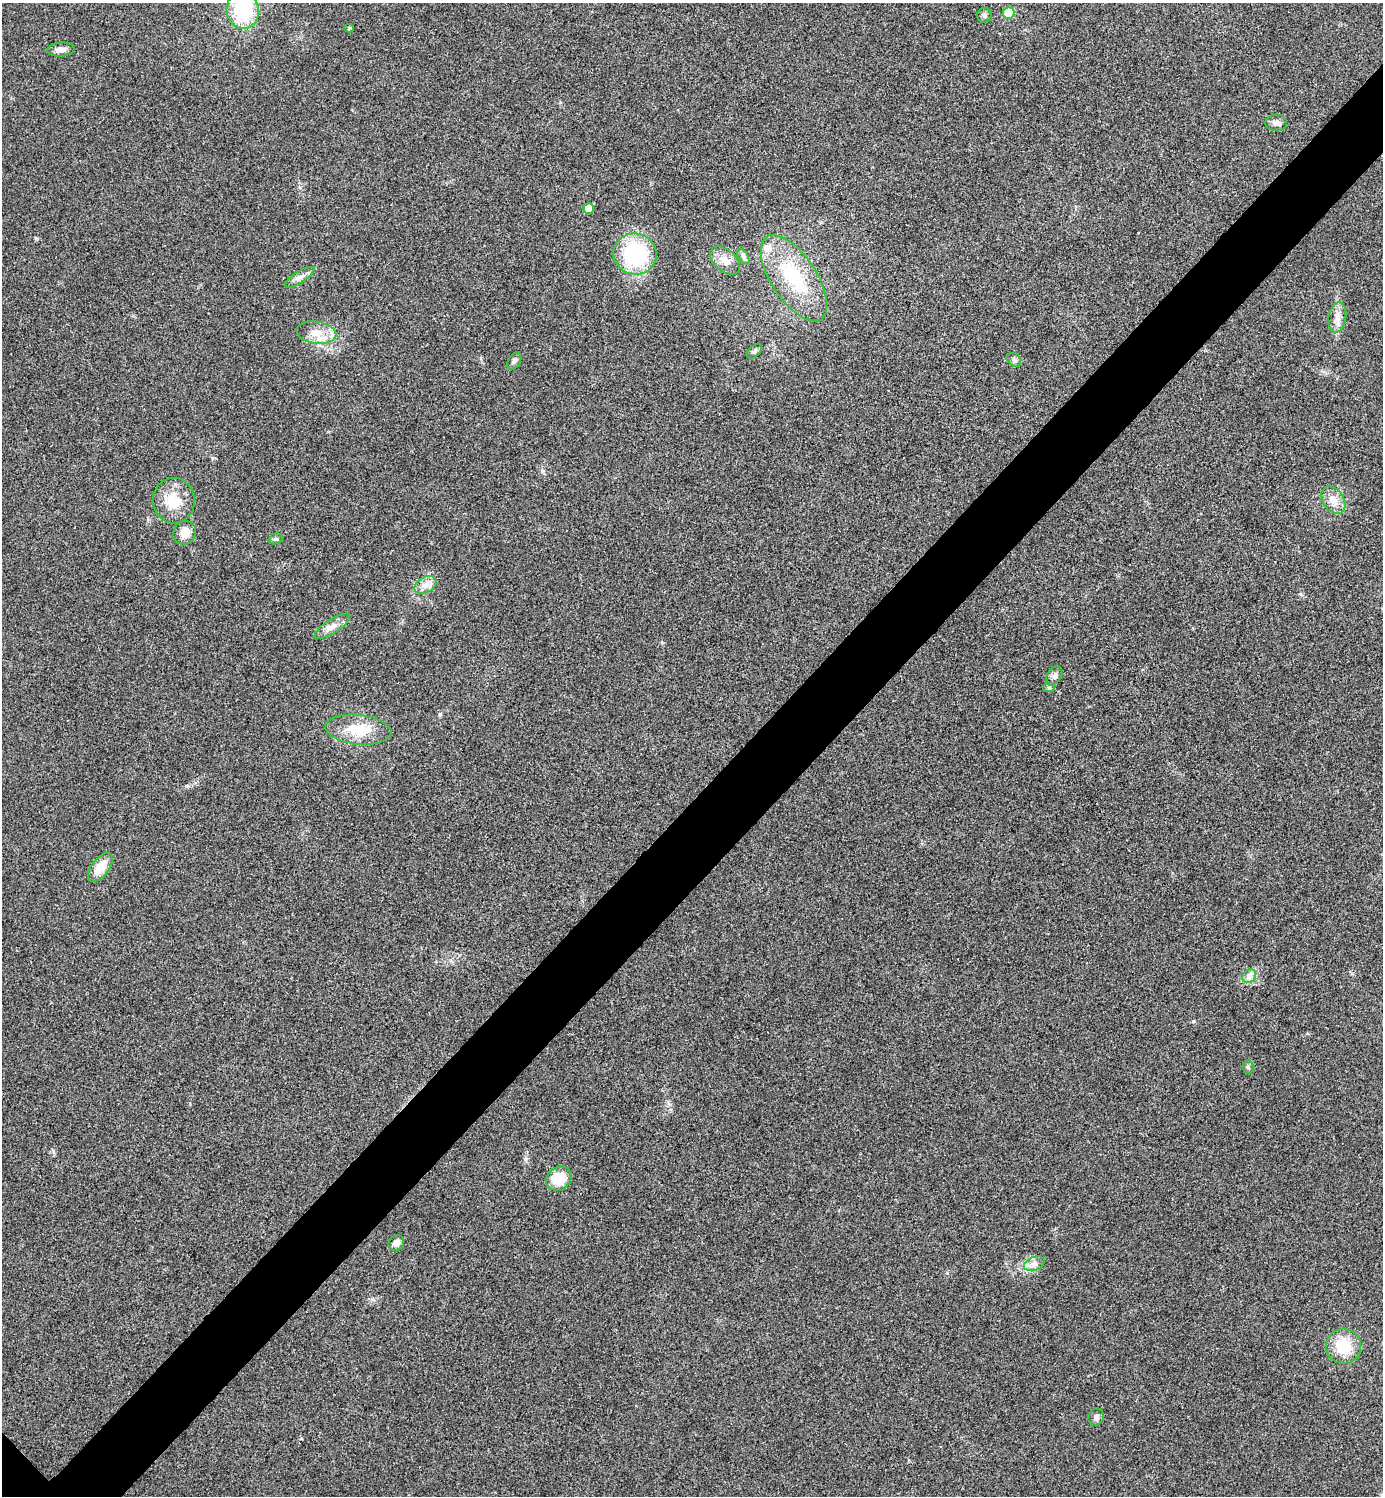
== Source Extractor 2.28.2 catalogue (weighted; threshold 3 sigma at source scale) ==
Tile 10 of 4 x 4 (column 2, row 3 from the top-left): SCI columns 1551-2931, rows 1523-3016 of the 6006 x 6006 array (HDU 1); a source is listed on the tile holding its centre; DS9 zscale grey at full resolution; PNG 1385 x 1498 px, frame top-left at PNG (2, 3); each listed source drawn as its Kron ellipse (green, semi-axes under 4 px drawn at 4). Shown black and unused: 6% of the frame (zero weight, under 3 of 4 exposures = <1% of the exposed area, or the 3 px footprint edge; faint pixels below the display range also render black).
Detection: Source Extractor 2.28.2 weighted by HDU 2 'WHT'; one run over the whole footprint, this tile lists its part. Background 0.0189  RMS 0.0055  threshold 0.0248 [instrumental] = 3 sigma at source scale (4.5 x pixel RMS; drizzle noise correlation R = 1.50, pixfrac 1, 0.05/0.05 arcsec/px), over >= 5 px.
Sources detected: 35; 1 inside a brighter listed object's ellipse — not listed separately; the other 34 listed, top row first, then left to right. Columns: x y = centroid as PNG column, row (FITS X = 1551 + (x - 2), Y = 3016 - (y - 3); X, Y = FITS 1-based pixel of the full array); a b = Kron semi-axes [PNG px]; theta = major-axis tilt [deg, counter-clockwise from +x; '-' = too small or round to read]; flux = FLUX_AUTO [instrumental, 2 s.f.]
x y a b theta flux
243 10 19 16 -82 35
1009 13 6 5 - 16
984 15 7 7 - 1.5
349 28 4 4 - 0.79
61 49 14 7 4 3.2
1276 123 11 8 0 2.4
589 208 5 5 - 7.2
635 254 22 20 -17 49
743 256 8 5 -59 1.5
725 260 17 11 -41 5.2
300 277 17 6 32 3
794 278 49 22 -56 35
1337 317 15 9 79 4.6
316 333 20 11 -8 8.4
754 351 9 5 42 1.2
1014 360 8 6 -46 1.3
514 361 9 6 59 1.6
1333 500 15 10 -58 5.5
174 501 22 21 - 14
185 533 12 11 - 6.5
275 539 7 5 15 1.1
425 585 12 7 29 3.8
332 626 21 7 32 4.1
1054 676 10 7 57 2.2
1049 687 6 4 0 1
358 730 33 14 -6 16
100 867 17 8 52 9.4
1249 976 7 6 - 2.2
1248 1067 6 5 - 0.99
559 1179 13 11 34 12
396 1243 8 7 - 2.8
1034 1264 11 6 22 2.8
1344 1346 17 17 - 17
1096 1417 8 7 - 2
Isophote crosses this tile's border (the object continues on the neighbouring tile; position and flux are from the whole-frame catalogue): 1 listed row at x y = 243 10
Unlisted compact peaks at least as high as the median listed source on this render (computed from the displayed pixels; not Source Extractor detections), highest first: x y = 1193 1021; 440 714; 187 786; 542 471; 525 1159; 947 1273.